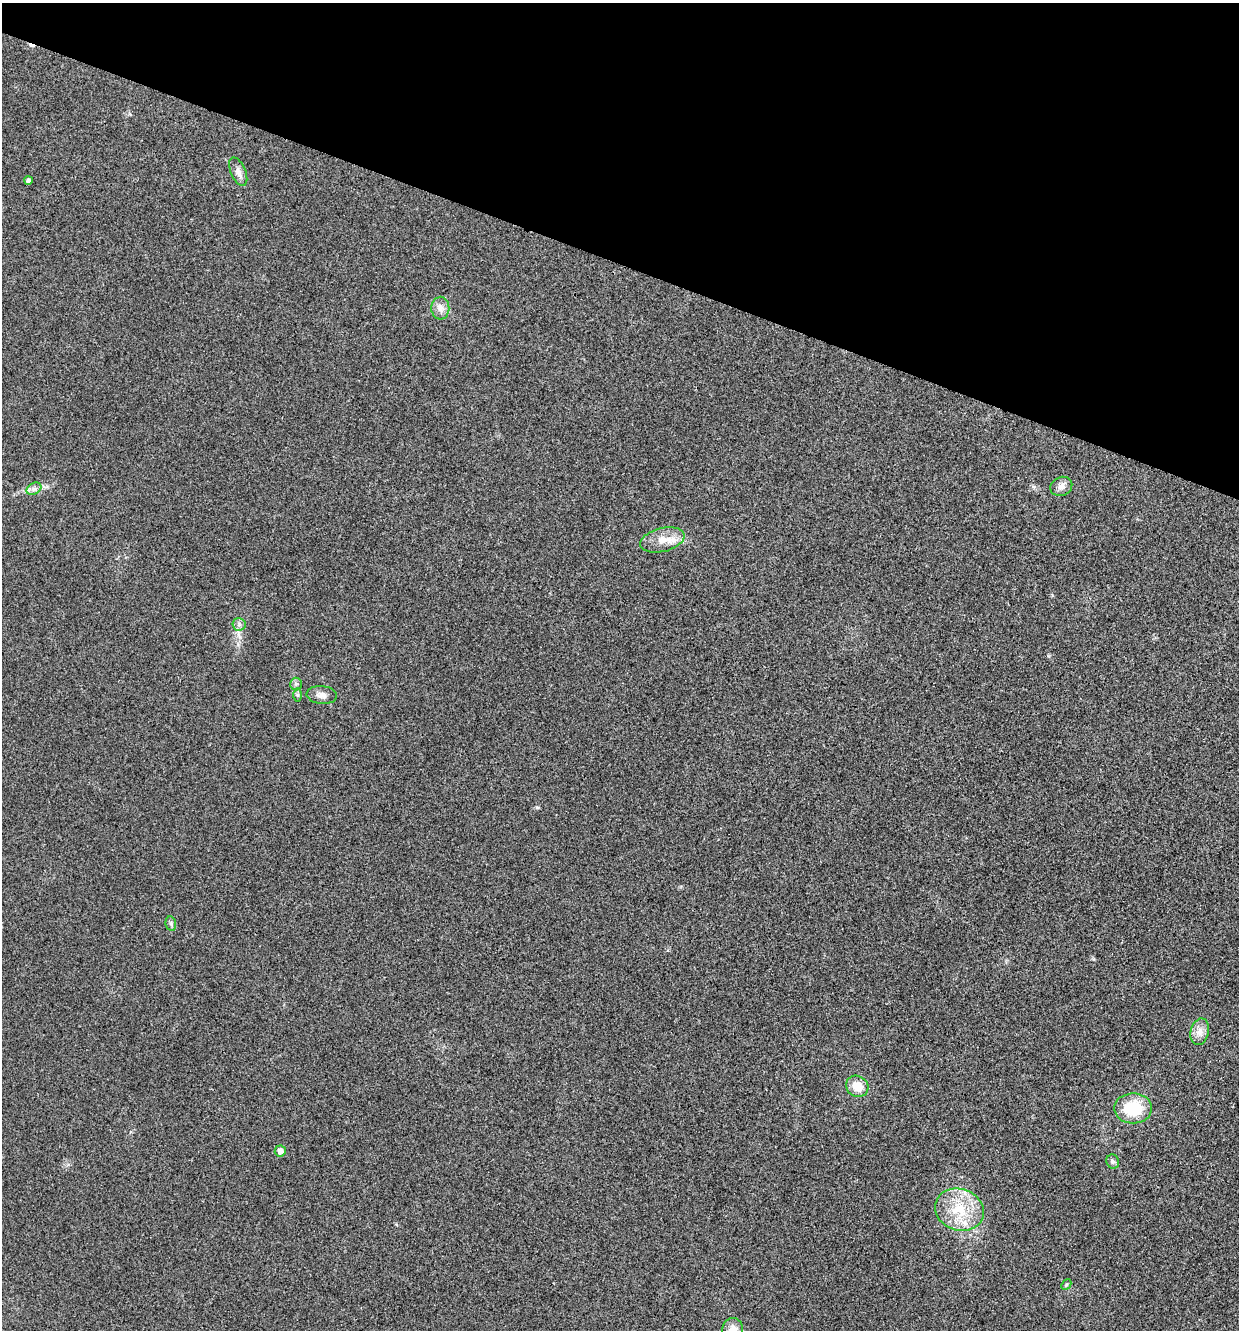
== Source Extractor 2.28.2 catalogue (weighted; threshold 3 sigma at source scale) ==
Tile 2 of 4 x 4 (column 2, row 1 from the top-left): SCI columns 1371-2607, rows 3995-5322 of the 5343 x 5332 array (HDU 1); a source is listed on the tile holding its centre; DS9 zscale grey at full resolution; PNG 1241 x 1332 px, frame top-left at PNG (2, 3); each listed source drawn as its Kron ellipse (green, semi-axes under 4 px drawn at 4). Shown black and unused: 20% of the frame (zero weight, under 3 of 4 exposures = <1% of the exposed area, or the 3 px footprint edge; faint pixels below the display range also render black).
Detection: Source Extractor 2.28.2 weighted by HDU 2 'WHT'; one run over the whole footprint, this tile lists its part. Background 0.0283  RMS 0.0061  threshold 0.0274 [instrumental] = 3 sigma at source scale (4.5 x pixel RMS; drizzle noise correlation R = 1.50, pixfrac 1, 0.05/0.05 arcsec/px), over >= 5 px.
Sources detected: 22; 1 cosmic-ray / hot-pixel residue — neither listed nor drawn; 2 inside a brighter listed object's ellipse — not listed separately; the other 19 listed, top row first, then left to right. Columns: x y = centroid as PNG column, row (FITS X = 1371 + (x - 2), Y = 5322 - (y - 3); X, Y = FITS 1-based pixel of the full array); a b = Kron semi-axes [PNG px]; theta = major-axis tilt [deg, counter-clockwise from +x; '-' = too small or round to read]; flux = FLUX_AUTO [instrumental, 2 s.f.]
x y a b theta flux
238 172 15 7 -66 3.7
28 180 4 4 - 1.9
440 308 11 9 88 3.8
1061 486 11 9 25 3.6
34 489 8 5 30 2.1
662 540 23 11 14 8.7
239 624 6 6 - 1.6
296 684 6 6 - 1.4
298 695 7 4 90 1.2
322 695 15 9 -5 3.8
171 924 7 5 -79 1.4
1200 1032 13 9 77 4.6
857 1086 11 10 - 9.6
1133 1108 19 15 0 25
280 1151 5 5 - 3.7
1113 1161 7 6 - 1.3
959 1210 25 21 -20 23
1066 1285 6 4 46 0.77
733 1330 12 10 89 7.1
Isophote crosses this tile's border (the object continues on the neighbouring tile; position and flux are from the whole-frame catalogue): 1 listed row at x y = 733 1330
Unlisted compact peaks at least as high as the median listed source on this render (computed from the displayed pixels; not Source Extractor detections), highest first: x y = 537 807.